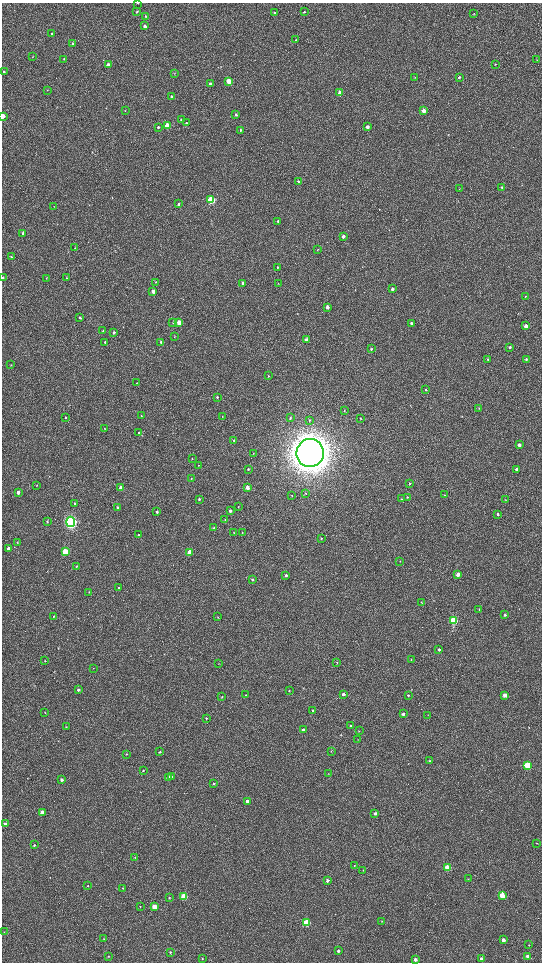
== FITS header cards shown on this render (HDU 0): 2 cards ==
NAXIS1  =                 1080 / length of data axis 1
NAXIS2  =                 1920 / length of data axis 2

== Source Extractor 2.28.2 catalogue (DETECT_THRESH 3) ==
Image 1080 x 1920 px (HDU 0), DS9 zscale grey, zoomed out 1/2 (1 PNG px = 2 x 2 image px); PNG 544 x 964 px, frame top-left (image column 1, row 1919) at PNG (2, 3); each listed source drawn as its Kron ellipse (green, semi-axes under 4 px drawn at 4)
Background 525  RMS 36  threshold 109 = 3 sigma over >= 5 px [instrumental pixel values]
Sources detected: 210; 5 cannot appear on this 1/2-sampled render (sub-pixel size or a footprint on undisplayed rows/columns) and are neither listed nor drawn; the other 205 listed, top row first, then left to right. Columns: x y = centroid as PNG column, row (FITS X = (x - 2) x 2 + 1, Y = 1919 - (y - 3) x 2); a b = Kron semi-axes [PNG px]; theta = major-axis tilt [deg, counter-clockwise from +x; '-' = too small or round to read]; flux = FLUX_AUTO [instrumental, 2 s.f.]
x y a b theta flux
138 3 2 2 - 6.0e+03
137 12 3 3 - 7.2e+03
304 12 3 2 - 5.7e+03
275 13 3 3 - 9.0e+03
474 14 3 3 - 4.6e+03
146 16 2 2 - 5.9e+03
145 26 3 3 - 2.4e+04
52 34 3 2 - 6.7e+03
296 40 2 2 - 6.8e+03
73 43 3 3 - 1.1e+04
33 57 3 2 - 3.0e+03
64 59 3 2 - 3.8e+03
537 60 3 2 - 2.5e+03
495 64 3 2 - 3.2e+03
108 65 3 3 - 3.2e+04
4 71 2 2 - 7.1e+03
174 73 3 2 - 3.4e+03
415 77 3 2 - 3.0e+03
459 77 3 3 - 1.2e+04
229 81 3 3 - 1.4e+05
211 84 3 3 - 2.5e+04
47 90 3 2 - 3.5e+03
340 93 3 3 - 9.8e+04
172 97 3 3 - 1.0e+04
125 110 3 2 - 3.7e+03
424 111 3 3 - 5.8e+04
236 115 3 2 - 1.2e+04
3 116 3 2 - 7.5e+04
181 120 3 3 - 1.3e+04
186 123 3 2 - 6.7e+03
167 126 3 3 - 2.7e+05
158 127 3 3 - 9.4e+03
367 127 3 3 - 3.0e+04
241 130 3 2 - 8.7e+03
298 181 3 3 - 9.0e+03
502 187 3 3 - 7.4e+03
460 189 3 2 - 2.3e+03
211 200 4 3 - 8.6e+05
178 204 3 2 - 1.0e+04
54 206 2 2 - 2.2e+03
278 221 3 2 - 9.3e+03
23 233 3 3 - 2.0e+04
343 236 3 3 - 2.7e+04
75 248 2 1 - 1.8e+03
318 250 4 2 - 4.5e+03
11 257 3 3 - 6.7e+03
277 267 3 3 - 6.1e+03
3 277 3 2 - 7.2e+03
46 278 3 2 - 2.5e+03
66 278 3 3 - 5.0e+03
156 282 3 2 - 3.9e+03
243 283 3 3 - 3.0e+04
278 284 3 2 - 2.8e+03
392 289 3 2 - 2.1e+04
153 291 3 3 - 3.6e+04
525 296 3 2 - 4.1e+03
327 307 3 2 - 2.9e+04
80 317 3 2 - 1.0e+04
179 322 3 3 - 1.1e+05
173 323 3 3 - 5.4e+03
411 323 3 3 - 1.3e+04
526 326 3 3 - 3.7e+04
103 331 3 2 - 4.1e+03
114 333 3 3 - 1.1e+04
174 337 3 2 - 3.8e+03
306 340 3 3 - 4.9e+04
105 342 3 2 - 9.4e+03
161 342 4 3 - 1.3e+04
510 347 3 3 - 1.2e+04
371 349 3 3 - 6.0e+03
488 359 3 2 - 5.0e+03
526 359 2 2 - 7.7e+03
11 365 3 2 - 3.4e+03
269 376 3 2 - 4.7e+03
137 383 2 2 - 2.7e+03
426 389 3 3 - 4.4e+03
217 397 3 3 - 8.2e+03
479 408 3 2 - 2.8e+03
344 411 2 2 - 3.1e+03
141 416 3 2 - 4.5e+03
65 417 3 2 - 5.5e+03
222 417 3 2 - 2.7e+03
290 418 3 3 - 9.3e+03
360 418 2 2 - 4.4e+03
309 420 4 3 - 5.9e+03
104 428 3 3 - 3.8e+03
139 433 3 3 - 5.6e+03
234 440 3 3 - 8.1e+03
519 445 3 2 - 2.3e+04
253 453 3 2 - 2.9e+03
310 453 14 14 - 1.9e+07
192 459 3 2 - 4.0e+03
198 465 3 2 - 4.4e+03
248 469 3 3 - 5.2e+03
516 469 3 3 - 2.9e+04
191 479 3 2 - 4.3e+03
409 483 3 3 - 5.5e+03
37 485 3 2 - 3.5e+03
121 488 3 3 - 7.2e+04
247 488 3 3 - 6.3e+04
18 492 3 2 - 3.2e+04
306 493 4 3 - 6.7e+03
444 495 3 2 - 3.7e+03
292 496 3 2 - 2.8e+03
407 497 3 3 - 5.4e+03
199 499 3 3 - 1.0e+04
402 499 3 3 - 5.0e+03
505 500 3 2 - 2.7e+03
75 504 3 2 - 1.6e+04
117 507 3 3 - 1.0e+04
238 507 3 2 - 3.2e+03
230 511 3 2 - 1.9e+04
157 512 3 3 - 1.2e+04
498 514 3 2 - 1.0e+04
225 520 3 2 - 3.6e+03
47 521 3 2 - 6.3e+03
71 522 5 4 - 2.3e+06
214 528 3 2 - 1.1e+04
234 533 3 2 - 4.0e+03
242 533 2 2 - 3.0e+03
139 535 3 2 - 5.2e+03
321 538 3 2 - 4.8e+03
17 543 3 2 - 2.8e+03
8 548 3 2 - 3.4e+04
65 552 3 3 - 4.2e+05
190 553 3 3 - 1.8e+05
400 561 2 2 - 3.1e+03
77 566 3 2 - 5.0e+03
458 574 3 3 - 6.3e+04
286 575 3 2 - 1.2e+04
252 580 3 3 - 8.2e+03
119 588 3 3 - 7.5e+03
89 592 3 2 - 2.5e+03
421 602 3 2 - 2.8e+03
479 610 3 3 - 4.2e+03
505 615 2 2 - 1.1e+04
53 616 3 2 - 3.2e+03
218 617 3 2 - 3.9e+03
453 621 4 3 - 8.4e+05
439 650 3 3 - 1.6e+04
411 659 3 2 - 3.0e+03
45 661 3 2 - 4.2e+03
337 662 3 2 - 3.7e+03
219 663 3 2 - 2.3e+03
93 668 2 2 - 2.5e+03
78 690 3 3 - 2.2e+04
289 691 3 3 - 6.4e+03
343 694 3 3 - 2.0e+04
246 695 3 2 - 3.3e+03
408 695 3 2 - 6.0e+03
505 695 3 3 - 6.7e+04
222 697 3 2 - 4.4e+03
313 711 3 2 - 1.1e+04
45 712 3 1 - 2.6e+03
403 714 3 2 - 1.7e+04
428 715 3 2 - 2.2e+03
206 718 3 2 - 5.3e+03
350 726 3 2 - 8.2e+03
66 727 2 2 - 2.6e+03
303 730 3 3 - 1.7e+04
359 731 3 2 - 2.8e+03
358 740 3 1 - 2.1e+03
331 751 3 2 - 2.9e+03
160 752 2 2 - 6.2e+03
126 754 3 2 - 3.8e+03
429 761 3 2 - 5.7e+03
527 765 3 3 - 4.5e+05
143 770 2 2 - 3.3e+03
328 774 2 2 - 2.6e+03
171 776 3 3 - 1.3e+04
168 777 3 3 - 4.2e+04
61 780 3 3 - 1.8e+04
214 783 3 2 - 1.0e+04
247 801 3 3 - 3.2e+04
43 812 3 3 - 1.0e+05
375 813 2 2 - 1.8e+04
5 824 2 2 - 1.2e+04
537 843 2 2 - 3.7e+03
34 845 3 3 - 8.5e+03
135 857 3 2 - 3.9e+03
354 865 3 2 - 3.7e+03
448 868 3 3 - 4.0e+05
363 870 3 2 - 3.6e+03
468 879 3 2 - 2.7e+03
327 880 3 2 - 1.7e+04
88 886 3 2 - 3.9e+03
123 888 3 2 - 4.8e+03
184 896 3 3 - 4.3e+05
502 896 4 3 - 2.6e+05
169 898 3 3 - 5.2e+03
140 907 3 2 - 3.3e+03
154 907 3 3 - 1.3e+05
382 921 3 2 - 4.1e+03
306 923 3 3 - 5.5e+05
4 932 3 2 - 3.0e+03
104 939 3 2 - 3.7e+03
503 940 3 3 - 2.2e+04
529 945 3 2 - 4.1e+03
338 951 3 3 - 1.1e+04
170 952 3 2 - 8.1e+03
108 956 3 2 - 4.2e+03
528 957 3 3 - 5.7e+04
202 958 3 2 - 4.4e+03
415 959 3 3 - 2.2e+04
481 959 3 3 - 2.2e+04
At the frame edge (FLAGS 8, measured only in part): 3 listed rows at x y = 138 3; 3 116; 3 277
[5 sub-pixel or undisplayed-footprint detections neither listed nor drawn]